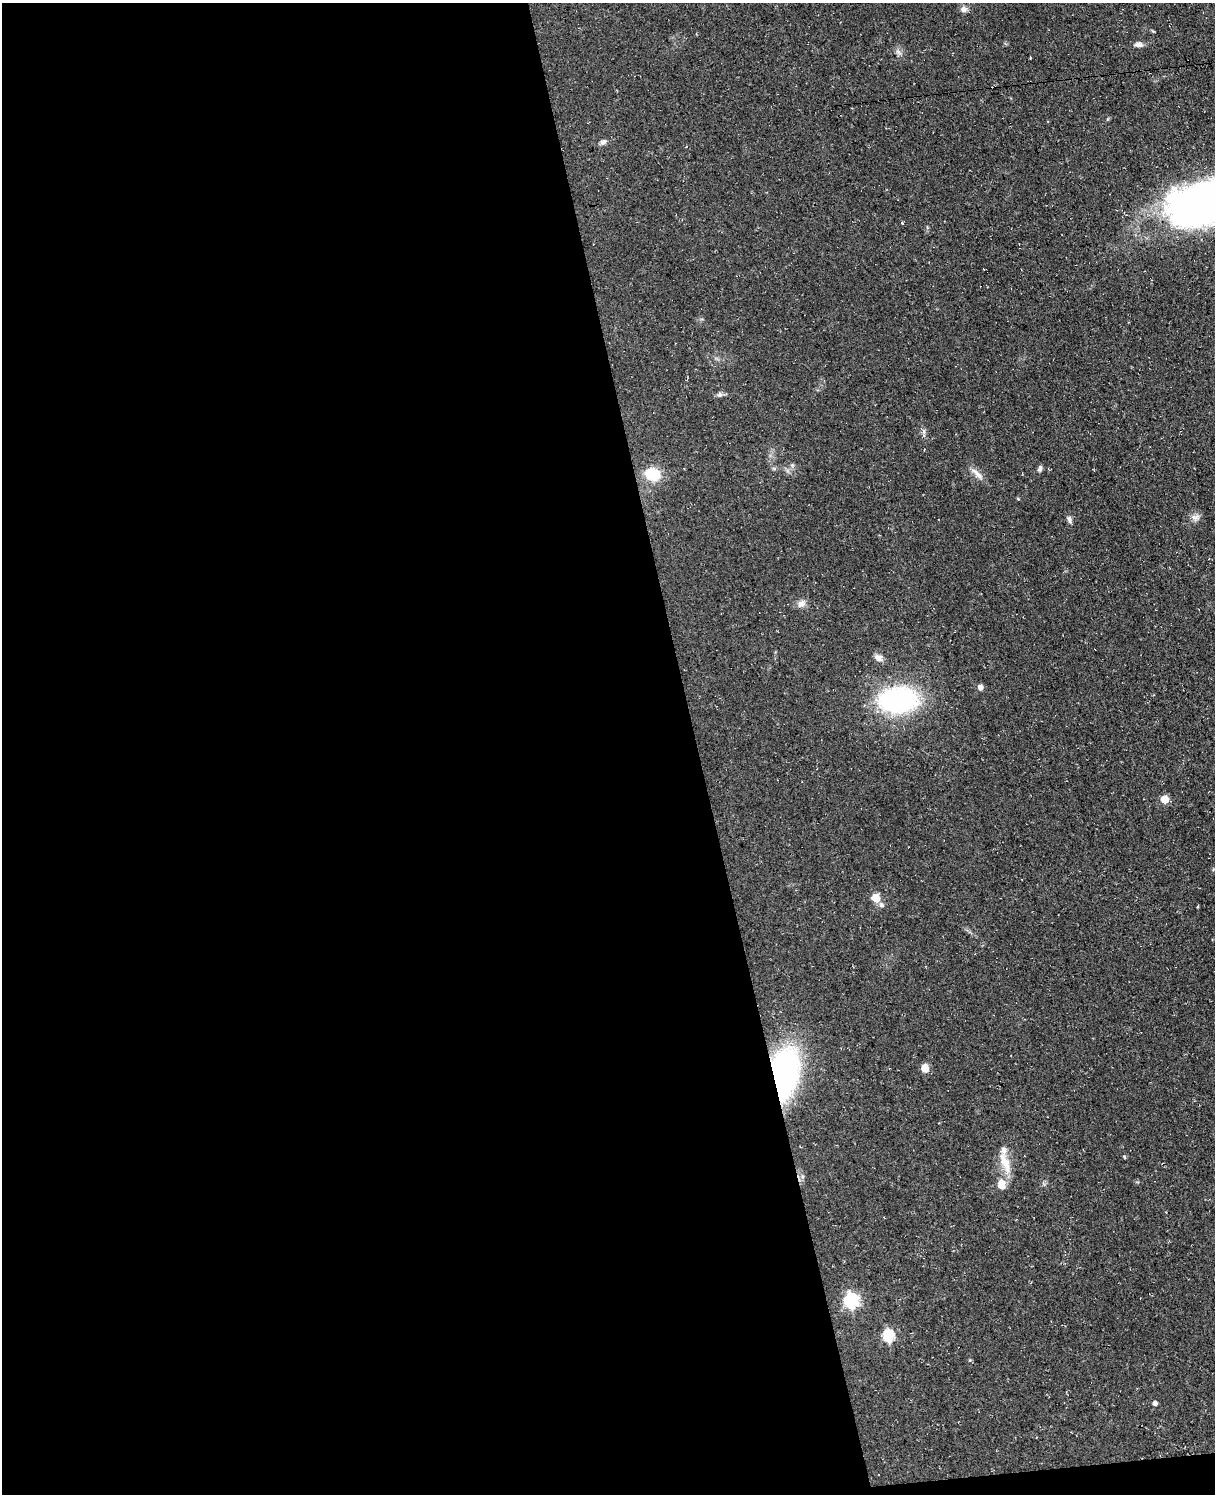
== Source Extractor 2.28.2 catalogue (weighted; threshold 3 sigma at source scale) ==
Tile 9 of 4 x 3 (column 1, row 3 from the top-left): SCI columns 69-1281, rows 260-1751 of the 4953 x 4872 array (HDU 1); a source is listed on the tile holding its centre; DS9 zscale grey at full resolution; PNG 1217 x 1496 px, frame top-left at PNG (2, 3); no overlay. Shown black and unused: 58% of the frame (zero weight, under 3 of 4 exposures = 4% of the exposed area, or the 3 px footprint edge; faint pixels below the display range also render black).
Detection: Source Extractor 2.28.2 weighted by HDU 2 'WHT'; one run over the whole footprint, this tile lists its part. Background 0.0687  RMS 0.0068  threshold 0.0304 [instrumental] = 3 sigma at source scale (4.5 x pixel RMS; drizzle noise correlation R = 1.50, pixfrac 1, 0.05/0.05 arcsec/px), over >= 5 px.
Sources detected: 30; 1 inside a brighter listed object's ellipse — not listed separately; the other 29 listed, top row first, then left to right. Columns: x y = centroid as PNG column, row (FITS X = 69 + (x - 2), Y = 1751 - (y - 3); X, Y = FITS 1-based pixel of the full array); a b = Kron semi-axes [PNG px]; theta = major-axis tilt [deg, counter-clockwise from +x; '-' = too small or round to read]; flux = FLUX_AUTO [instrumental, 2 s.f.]
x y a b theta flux
964 9 10 7 13 3
1139 45 12 6 -5 2.6
899 52 8 5 -59 2.1
603 142 9 6 39 2
1210 200 86 37 18 450
902 223 4 4 - 0.57
719 395 8 7 - 1.8
792 465 6 5 - 1.2
1040 468 9 5 78 1.6
653 474 16 13 -17 20
977 474 22 7 -44 4.8
1196 517 12 8 0 3.4
1069 519 10 6 -68 2.1
801 604 13 9 31 3.7
879 658 11 8 -20 3.8
980 687 6 5 - 3.4
898 700 29 18 2 140
1164 799 5 5 - 12
876 898 5 5 - 17
881 905 7 6 - 1.8
925 1068 5 5 - 15
783 1074 34 19 79 220
1124 1157 7 3 -45 0.65
1005 1163 34 10 -70 12
1002 1184 10 8 -83 7.3
851 1301 7 6 - 140
888 1336 6 6 - 66
970 1360 5 5 - 0.73
1155 1403 5 4 - 2.5
Overlapping masked pixels (flux is a lower limit): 1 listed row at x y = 783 1074
Isophote crosses this tile's border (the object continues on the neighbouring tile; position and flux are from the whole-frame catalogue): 1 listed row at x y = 1210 200